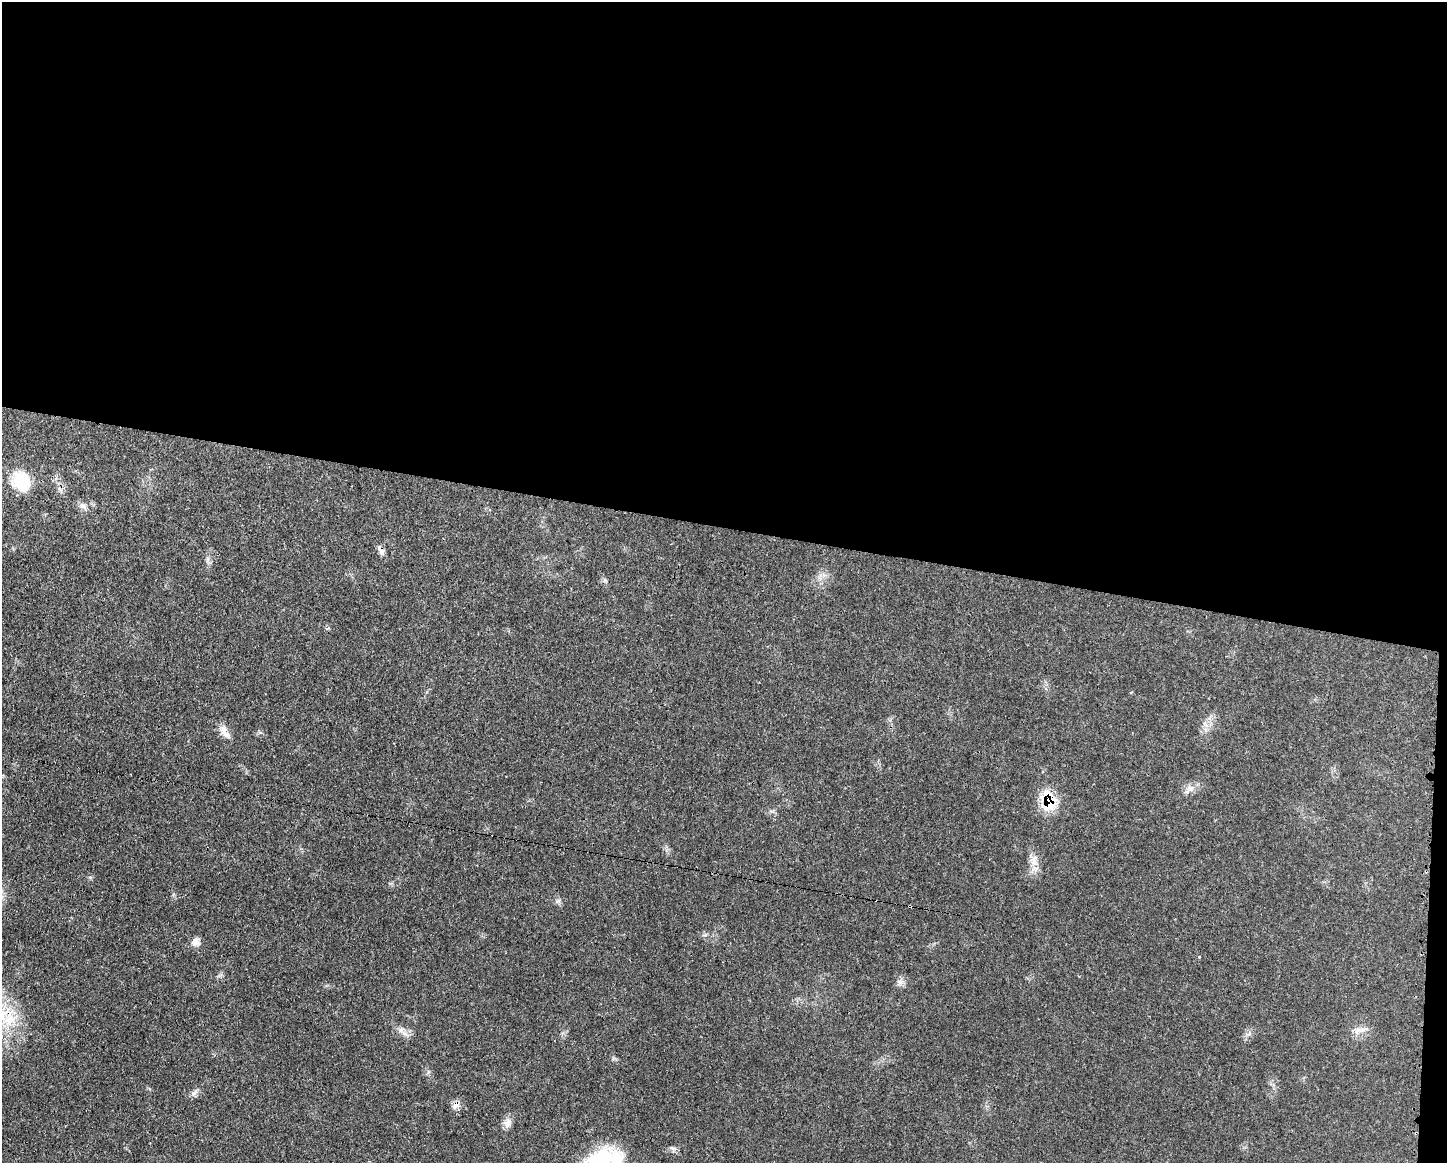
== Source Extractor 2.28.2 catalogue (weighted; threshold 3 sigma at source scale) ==
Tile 3 of 3 x 4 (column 3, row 1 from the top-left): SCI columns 3012-4456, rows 3492-4652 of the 4688 x 4656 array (HDU 1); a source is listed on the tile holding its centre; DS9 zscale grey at full resolution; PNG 1449 x 1165 px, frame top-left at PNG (2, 2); no overlay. Shown black and unused: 46% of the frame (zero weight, under 3 of 4 exposures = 2% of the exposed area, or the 3 px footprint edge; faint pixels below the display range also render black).
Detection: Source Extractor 2.28.2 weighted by HDU 2 'WHT'; one run over the whole footprint, this tile lists its part. Background 0.0546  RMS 0.0033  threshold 0.0148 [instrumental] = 3 sigma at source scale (4.5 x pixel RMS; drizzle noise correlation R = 1.50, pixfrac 1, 0.05/0.05 arcsec/px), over >= 5 px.
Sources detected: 18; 2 cosmic-ray / hot-pixel residue — not listed; the other 16 listed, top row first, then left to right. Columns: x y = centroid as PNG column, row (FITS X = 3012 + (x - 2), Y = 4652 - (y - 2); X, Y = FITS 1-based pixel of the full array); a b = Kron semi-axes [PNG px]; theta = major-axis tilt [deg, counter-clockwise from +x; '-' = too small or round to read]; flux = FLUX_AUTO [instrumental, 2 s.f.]
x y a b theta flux
21 482 25 21 -65 12
82 506 11 6 -43 1.4
381 550 15 6 -61 1.6
224 732 19 9 -57 3
1190 788 10 6 -48 1.6
1049 800 21 16 -73 13
1034 860 18 8 74 3.1
558 901 6 6 - 0.82
196 942 12 10 40 2
1199 957 3 3 - 0.89
900 982 9 8 - 1.5
401 1030 9 7 48 1.4
1358 1030 14 7 27 2.1
194 1092 12 5 44 1.3
456 1105 10 8 37 2
508 1123 14 9 80 2
Overlapping masked pixels (flux is a lower limit): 3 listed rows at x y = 381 550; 1049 800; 456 1105
Unlisted compact peaks at least as high as the median listed source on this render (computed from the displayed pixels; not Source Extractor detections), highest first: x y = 705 935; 673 1148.